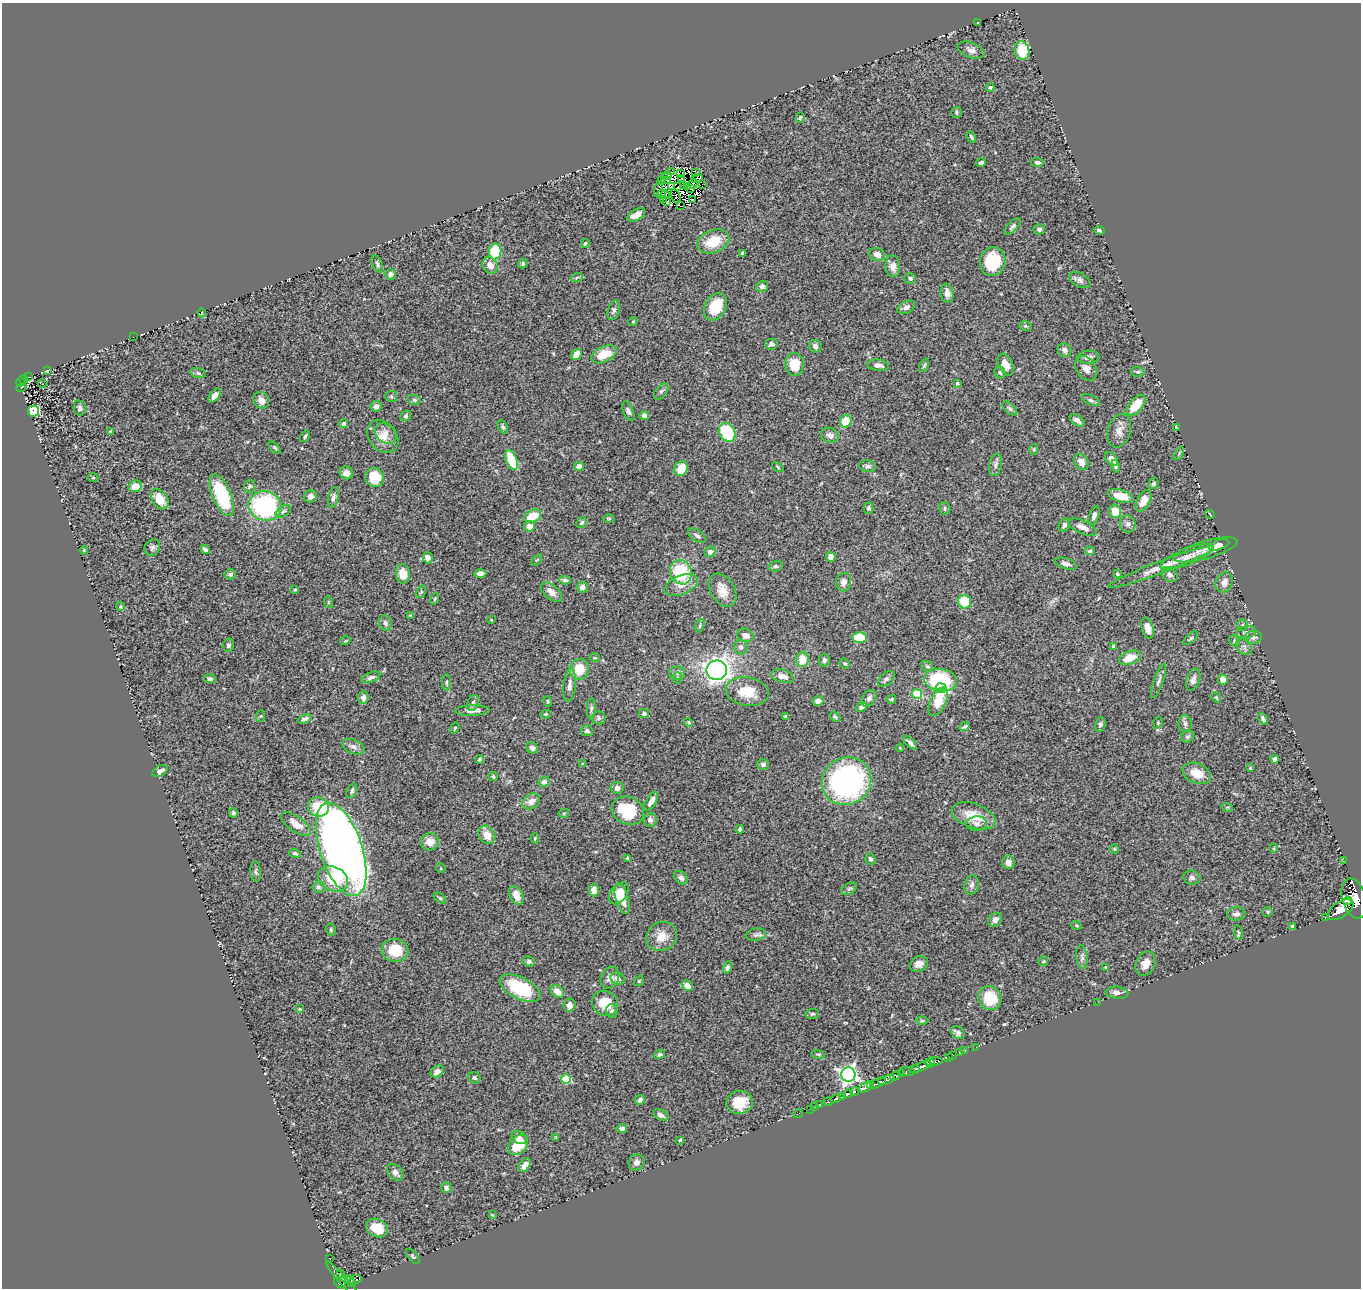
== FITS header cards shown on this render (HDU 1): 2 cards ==
NAXIS1  =                 1359
NAXIS2  =                 1286

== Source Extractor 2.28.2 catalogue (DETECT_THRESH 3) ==
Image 1359 x 1286 px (HDU 1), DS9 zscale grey, 1 PNG px = 1 image px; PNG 1363 x 1290 px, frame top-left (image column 1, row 1286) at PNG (2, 3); each listed source drawn as its Kron ellipse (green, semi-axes under 4 px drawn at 4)
Background 1.1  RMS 0.053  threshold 0.159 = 3 sigma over >= 5 px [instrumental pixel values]
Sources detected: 401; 14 with non-positive FLUX_AUTO (blend fragments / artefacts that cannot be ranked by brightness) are neither listed nor drawn; the other 387 listed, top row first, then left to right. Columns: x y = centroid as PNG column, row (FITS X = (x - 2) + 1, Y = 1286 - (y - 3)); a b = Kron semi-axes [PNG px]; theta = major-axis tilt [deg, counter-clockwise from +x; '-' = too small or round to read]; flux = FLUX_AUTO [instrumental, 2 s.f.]
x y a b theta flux
977 23 3 2 - 2.3
971 50 14 7 -20 18
1022 51 9 7 -80 99
990 87 4 4 - 5.1
956 112 5 5 - 7
800 118 5 4 - 4.8
971 137 6 3 -62 6.3
1037 162 6 4 -3 11
981 163 5 4 - 10
671 172 3 2 - 8.3
696 173 2 2 - 2.9
681 174 4 2 - 0.81
667 175 4 3 - 12
664 177 3 2 - 19
697 178 6 2 7 5.1
681 179 2 2 - 4.4
661 180 4 3 - 8.2
667 181 4 2 - 2.3
693 184 5 2 - 5.5
702 184 2 2 - 2.2
684 186 3 2 - 2.3
672 187 3 2 - 2.6
678 187 3 2 - 10
688 187 2 2 - 4.3
659 189 8 3 75 20
691 189 4 2 - 5.2
661 194 4 3 - 1.7
665 195 4 3 - 12
676 196 7 3 -67 4.4
663 199 3 2 - 1.2
693 200 4 2 - 4.9
667 201 4 3 - 6.9
681 206 3 2 - 3.8
636 215 9 5 27 24
1012 226 11 5 47 9.4
1039 229 6 5 - 7.1
1099 230 5 3 - 8.5
713 241 16 11 21 98
585 243 4 3 - 5.2
495 251 8 6 82 150
742 253 3 3 - 4.3
877 255 8 6 -21 20
993 261 14 12 75 160
377 264 9 4 -65 7.8
523 264 5 4 - 8.5
490 265 9 7 -53 32
893 266 11 7 -87 27
391 274 5 5 - 14
577 277 6 4 20 4.1
910 278 6 5 - 9.7
1080 280 11 7 -27 15
762 286 6 5 - 13
947 293 10 6 -84 22
715 307 15 10 61 110
906 307 9 6 26 14
614 310 10 5 71 9.8
202 313 4 3 - 2.5
633 321 5 3 - 2.7
1026 326 6 4 -11 4.9
133 337 2 2 - 2
771 344 6 5 - 12
815 346 6 6 - 10
1064 350 7 6 - 16
576 354 6 4 52 40
604 354 13 7 25 71
1088 357 11 6 4 19
795 364 11 9 -87 68
878 365 11 5 -6 21
924 365 7 3 64 5.9
1006 365 11 7 -67 31
1086 368 13 9 -55 30
47 371 3 2 - 2.7
1000 372 6 5 - 6.9
1138 372 7 5 -1 6.6
198 373 8 5 -16 8.8
29 377 3 2 - 4.8
23 379 4 3 - 41
20 382 4 4 - 14
957 383 3 3 - 7.2
42 384 4 2 - 4
22 387 5 3 - 15
661 391 9 5 52 9.1
215 396 8 4 51 20
391 396 6 5 - 5.9
261 400 9 7 -56 22
414 400 6 5 - 5.8
1091 400 10 5 -24 7.8
1136 405 12 6 51 85
376 406 5 5 - 18
80 408 7 6 - 9.5
1010 409 9 5 -41 8.7
33 411 5 5 - 260
628 411 10 5 -67 10
644 415 5 4 - 20
406 416 6 5 - 7.4
1077 420 8 5 -37 17
846 421 6 5 - 90
343 424 4 4 - 7.3
503 427 7 4 -63 7.2
1176 427 3 2 - 2.8
1119 431 17 11 72 31
110 432 3 3 - 5.1
727 432 10 7 -60 190
385 433 12 9 -39 29
830 435 9 7 -23 18
305 436 6 3 56 6.9
383 437 18 14 -50 50
275 448 7 3 -45 4.7
1034 449 5 3 - 3.6
1179 453 7 2 61 3.4
1111 459 8 5 -46 20
512 460 10 5 -68 120
1081 462 8 6 -56 29
996 465 11 6 79 13
579 466 5 4 - 24
868 466 8 6 -6 9.8
1115 466 6 4 -76 6.8
778 467 6 3 -37 4
681 468 8 6 65 66
346 473 7 6 - 24
375 477 10 9 - 100
93 478 5 3 - 3.6
1153 484 6 4 61 5.5
135 486 7 6 - 40
249 486 6 5 - 8.7
222 495 22 9 -67 240
310 496 6 6 - 17
1120 496 12 6 -16 75
333 497 10 5 77 12
160 499 11 7 -57 67
1143 501 12 6 63 35
265 506 17 14 -11 520
868 508 5 5 - 7.2
945 508 6 5 - 6.3
283 511 8 5 37 9.9
1115 511 6 6 - 51
1210 514 5 2 - 2.8
533 516 9 6 23 75
1094 516 9 5 71 16
609 518 6 4 1 3.4
582 523 6 4 46 7.7
1128 524 8 8 - 14
1064 525 7 5 62 10
529 526 5 5 - 31
1082 527 15 6 -24 25
697 536 10 5 -36 11
1219 545 10 5 17 32
152 548 9 7 55 11
205 549 5 3 - 10
84 550 4 3 - 3.3
1205 550 33 9 16 43
1090 551 5 4 - 5.3
710 552 5 5 - 19
831 557 5 5 - 27
1187 557 28 8 22 39
428 558 6 5 - 18
537 560 6 3 52 4.1
1066 564 11 5 -17 14
776 566 7 5 16 6.8
1161 567 56 6 21 63
681 572 12 11 - 190
230 574 6 5 - 7.8
403 574 9 7 -84 51
480 574 6 4 4 20
1117 574 4 3 - 5.5
1170 574 8 7 - 13
565 580 6 3 -7 7.5
844 582 9 7 81 20
1224 582 10 8 63 24
681 585 18 9 22 37
582 587 6 5 - 15
295 590 3 3 - 5.9
723 590 18 12 -59 46
421 592 6 4 64 4.7
551 592 13 7 -40 28
435 599 6 4 69 4.6
328 602 6 4 -73 4.1
964 602 7 6 - 100
120 607 4 4 - 4.3
410 616 4 3 - 7.2
491 620 2 2 - 2.5
385 623 8 6 -64 11
1242 625 6 5 - 6.2
700 626 7 4 70 4.8
1148 628 11 5 -74 27
1246 632 10 6 12 14
745 635 8 6 -23 19
859 637 7 5 -2 82
1253 637 9 6 6 12
1191 638 9 4 41 6.7
345 641 5 3 - 3.2
1234 641 6 5 - 6.6
228 645 6 5 - 8.7
1114 646 4 4 - 7.4
1244 646 9 7 -54 11
741 647 7 6 - 12
595 658 5 3 - 3.1
1130 658 11 6 20 58
802 660 7 6 - 59
824 660 6 5 - 9.1
845 663 5 4 - 6.7
927 666 6 5 - 5.4
579 669 10 10 - 77
717 670 10 9 - 1700
677 673 8 6 -1 11
783 676 11 6 -16 32
371 677 10 5 21 11
677 678 5 5 - 5.4
210 679 6 4 -9 10
886 679 10 6 44 13
940 680 17 11 -8 270
1193 680 11 6 72 16
1223 680 5 5 - 31
1159 681 18 4 71 13
446 682 8 4 -90 6.2
569 685 17 6 84 20
941 688 5 5 - 490
747 692 22 14 -9 92
917 694 5 5 - 200
363 697 6 5 - 16
1216 697 5 4 - 4.6
869 698 9 6 56 13
891 699 5 4 - 4.9
548 701 5 4 - 4.2
818 701 5 4 - 18
938 702 15 8 64 79
473 703 8 5 69 8.7
861 707 6 4 40 15
591 708 10 4 87 7.5
473 710 17 5 2 22
644 713 5 4 - 8.7
545 714 5 4 - 5.6
261 716 6 4 70 4.3
786 717 4 3 - 8.1
835 717 6 4 -38 5.5
599 718 7 6 - 8
305 719 7 4 22 11
1263 719 6 4 -58 10
688 722 4 4 - 6.1
1158 723 6 4 72 4.4
1100 724 8 5 79 8.5
1185 724 9 7 -85 11
965 726 5 3 - 6.7
455 728 6 3 69 4.1
587 731 6 5 - 10
1187 737 6 5 - 8
910 743 9 4 -45 11
353 747 12 7 -22 17
532 748 6 5 - 14
900 748 4 2 - 2.7
479 759 4 4 - 7.6
1275 759 4 4 - 14
582 764 4 2 - 2.8
763 764 6 5 - 9.8
1250 768 3 3 - 3.7
160 771 8 5 31 17
1197 773 15 10 -23 59
493 776 5 4 - 6.8
847 781 25 23 34 810
544 782 6 5 - 14
617 788 6 6 - 23
352 791 8 5 69 7.3
531 801 9 7 32 26
651 801 11 5 58 20
318 807 10 9 - 100
1227 807 5 3 - 4
628 811 16 13 -24 170
233 813 5 4 - 5.8
564 813 5 3 - 3.6
974 816 23 12 -20 81
650 820 7 6 - 14
296 824 17 7 -35 36
977 824 10 7 1 14
740 829 4 3 - 7.4
487 835 10 7 -54 39
535 838 5 3 - 4.4
430 842 9 8 - 35
1274 848 4 3 - 3.3
341 849 49 21 -72 3900
1114 849 5 4 - 3.8
295 853 6 4 -18 6.7
627 858 4 4 - 6.5
870 859 6 5 - 8.8
1344 861 2 2 - 21
1008 862 7 6 - 15
441 868 5 4 - 4.1
256 871 10 5 -85 7.2
681 878 8 5 -42 14
1192 878 8 7 - 11
333 879 16 12 -25 110
972 885 10 7 76 15
318 887 6 6 - 8.6
849 889 8 5 30 7.8
594 890 6 5 - 26
619 893 12 8 53 53
516 895 10 6 -65 33
440 898 7 4 -35 5.6
622 899 15 6 -73 43
1354 899 20 12 -74 6600
1348 901 4 3 - 240
1341 910 15 7 33 4000
1268 912 5 4 - 4
1236 914 9 6 4 13
1325 918 2 2 - 7.5
995 920 7 6 - 16
1077 925 5 3 - 3.6
1292 926 4 3 - 5
331 930 6 4 -76 5.6
1238 932 7 4 -73 5.3
756 935 10 6 13 11
662 936 16 14 29 52
395 950 13 11 -7 110
1082 957 12 5 -83 10
529 961 6 5 - 7.8
1043 961 5 4 - 4.1
919 964 9 7 25 22
1145 964 12 9 63 34
727 967 6 4 72 8.1
1105 967 3 2 - 2.9
610 978 11 8 62 21
618 979 7 6 - 16
639 981 5 3 - 3.3
687 986 6 5 - 36
520 988 22 10 -26 220
557 991 7 5 -42 30
1117 993 11 6 -5 16
990 998 12 11 - 110
1098 1002 2 2 - 9
605 1003 13 12 - 71
569 1005 6 6 - 17
300 1009 4 3 - 4.2
612 1011 7 5 -78 10
812 1014 7 5 2 7.5
922 1021 6 4 1 4.4
958 1033 7 6 - 17
976 1047 2 2 - 6.2
965 1051 3 2 - 7.3
959 1053 2 2 - 27
660 1054 6 4 29 6.6
818 1054 7 4 -13 5.1
953 1055 2 2 - 19
949 1057 2 2 - 13
934 1061 9 4 4 660
930 1063 4 4 - 590
920 1067 12 3 23 1500
915 1069 5 3 - 260
437 1071 7 5 37 19
907 1071 7 4 -6 120
902 1073 3 3 - 210
848 1075 7 7 - 1400
895 1076 5 4 - 430
474 1078 6 5 - 8.5
566 1079 5 4 - 160
886 1080 8 3 18 450
878 1083 8 3 29 540
871 1085 3 3 - 480
866 1087 8 4 32 1900
854 1092 4 3 - 170
848 1094 5 3 - 890
842 1096 3 2 - 23
836 1099 5 3 - 230
640 1100 5 4 - 8.4
740 1102 13 11 12 71
828 1102 4 3 - 140
820 1105 4 3 - 54
815 1107 2 2 - 15
810 1109 2 2 - 11
798 1113 5 2 - 15
661 1115 8 5 -28 13
622 1128 5 4 - 7.9
519 1137 8 6 -28 15
556 1137 4 4 - 2.9
680 1140 3 3 - 4.2
518 1145 11 8 48 110
637 1162 8 7 - 18
525 1165 8 5 54 26
395 1172 9 7 -49 20
446 1188 5 5 - 8.8
492 1215 4 3 - 3.6
377 1228 11 9 -25 57
413 1256 9 4 -53 5.6
329 1258 3 2 - 3.9
340 1273 2 2 - 37
342 1280 24 4 -49 260
355 1280 7 3 18 190
350 1281 7 3 -50 180
340 1283 7 4 -41 380
At the frame edge (FLAGS 8, measured only in part): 1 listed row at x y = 1354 899
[14 non-positive-flux detections neither listed nor drawn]